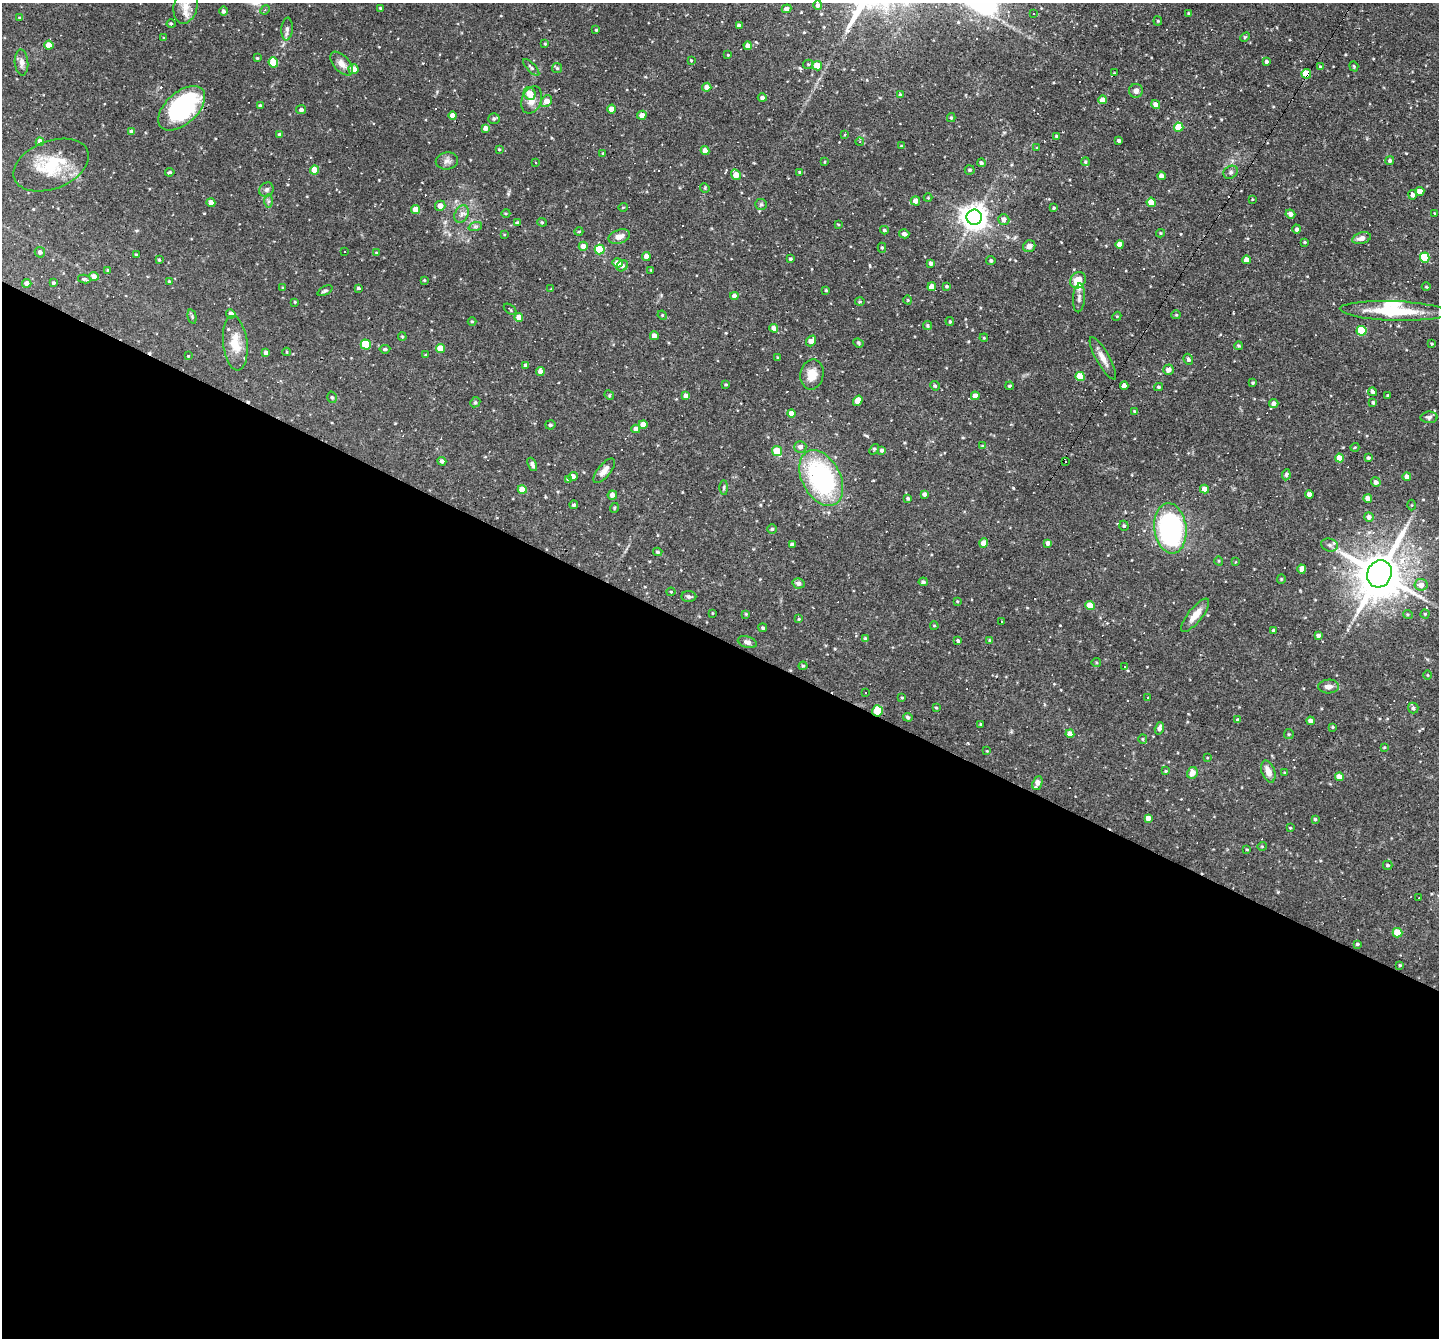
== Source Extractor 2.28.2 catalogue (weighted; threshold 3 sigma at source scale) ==
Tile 14 of 4 x 4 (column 2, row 4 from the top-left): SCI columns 1439-2875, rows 278-1613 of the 5750 x 5760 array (HDU 1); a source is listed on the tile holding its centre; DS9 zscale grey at full resolution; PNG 1441 x 1340 px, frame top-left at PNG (2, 3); each listed source drawn as its Kron ellipse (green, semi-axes under 4 px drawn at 4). Shown black and unused: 52% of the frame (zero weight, under 3 of 4 exposures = <1% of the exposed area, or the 3 px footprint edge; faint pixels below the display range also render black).
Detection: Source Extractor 2.28.2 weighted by HDU 2 'WHT'; one run over the whole footprint, this tile lists its part. Background 0.0762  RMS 0.0046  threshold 0.0208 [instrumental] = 3 sigma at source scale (4.5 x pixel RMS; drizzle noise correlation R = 1.50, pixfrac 1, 0.05/0.05 arcsec/px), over >= 5 px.
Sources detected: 352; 34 cosmic-ray / hot-pixel residue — neither listed nor drawn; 2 inside a brighter listed object's ellipse — not listed separately; the other 316 listed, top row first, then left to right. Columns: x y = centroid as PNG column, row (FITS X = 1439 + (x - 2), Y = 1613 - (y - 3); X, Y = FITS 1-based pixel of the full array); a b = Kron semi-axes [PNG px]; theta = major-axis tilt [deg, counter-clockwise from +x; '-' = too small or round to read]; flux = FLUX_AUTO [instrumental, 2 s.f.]
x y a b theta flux
818 5 5 4 - 1.2
186 6 18 12 76 5.2
380 8 3 3 - 0.6
786 9 5 4 - 2
265 10 5 4 - 0.65
223 11 4 4 - 1
1034 13 3 2 - 0.64
1188 13 4 4 - 0.43
20 18 4 3 - 0.7
1158 21 4 4 - 0.48
171 24 4 4 - 0.52
739 26 4 4 - 1.9
287 29 11 5 85 1.6
596 30 3 3 - 0.45
1245 37 5 3 - 0.48
164 38 3 3 - 0.47
545 44 3 3 - 0.41
49 45 4 4 - 5.2
748 46 4 4 - 2.9
728 55 3 3 - 0.33
257 58 3 3 - 0.4
691 60 3 3 - 0.38
21 62 13 7 -87 2
273 62 5 5 - 13
1266 62 4 4 - 0.88
342 64 14 8 -47 3.1
808 64 5 4 - 0.6
817 66 5 4 - 8
1354 66 5 4 - 0.5
531 67 11 4 -46 0.99
1320 67 4 4 - 0.63
557 68 5 5 - 0.7
353 69 5 5 - 6
1114 73 3 3 - 0.3
1306 74 5 4 - 11
707 87 4 4 - 2.6
1136 91 7 7 - 1.7
530 93 6 5 - 5.5
900 95 4 4 - 0.89
762 98 4 4 - 1.2
532 100 14 9 69 4.3
1102 100 4 4 - 3.2
546 101 6 5 - 3.8
1156 104 4 4 - 2.5
260 105 3 3 - 0.43
182 108 28 16 42 56
612 109 4 4 - 4.3
301 110 5 4 - 1.1
642 115 4 4 - 2.9
453 116 4 4 - 3.4
494 118 6 5 - 0.98
951 118 4 4 - 0.61
1179 127 5 4 - 10
486 128 4 4 - 2.7
132 132 4 4 - 2.2
845 134 3 3 - 1.1
280 135 4 4 - 1.9
1056 136 4 3 - 0.63
1119 141 3 3 - 0.95
40 142 4 4 - 4
860 142 4 3 - 0.39
901 146 4 3 - 0.38
1037 147 4 2 - 0.44
499 149 4 4 - 0.46
705 151 4 4 - 3.4
603 153 4 3 - 0.45
447 161 11 8 8 2.1
1390 161 4 4 - 0.84
825 162 4 3 - 0.36
1085 162 4 4 - 0.68
536 163 3 3 - 0.57
981 163 4 4 - 0.85
51 165 39 24 21 22
314 170 4 4 - 7.4
970 170 5 4 - 0.76
170 172 4 4 - 0.76
799 172 3 2 - 0.42
1231 172 7 6 - 1
736 175 5 4 - 5.6
1161 176 4 4 - 2.9
705 188 5 4 - 0.5
266 190 7 6 - 1.4
1420 191 4 4 - 3.4
1412 195 4 4 - 1.5
928 198 4 4 - 0.44
1252 199 3 2 - 0.35
269 201 7 4 90 0.89
915 201 5 4 - 3.1
1151 202 4 4 - 7
211 203 4 4 - 4
761 204 6 5 - 0.83
440 206 5 5 - 2.8
623 207 5 3 - 0.37
1054 208 3 3 - 0.57
416 210 4 4 - 5.6
506 213 4 3 - 0.41
1435 213 2 2 - 0.33
461 214 9 6 60 1.8
1290 214 5 4 - 2.2
974 217 7 7 - 460
1004 219 6 5 - 2.4
542 222 5 4 - 0.56
517 223 4 3 - 0.83
838 224 4 2 - 0.36
475 227 7 4 19 0.85
1297 229 4 4 - 1
884 230 4 3 - 0.76
579 231 4 3 - 0.43
1161 233 4 4 - 0.51
504 234 4 2 - 0.35
904 234 5 4 - 1.5
619 237 11 6 17 2.7
1362 238 9 5 16 2.2
1305 242 3 3 - 0.54
1120 244 4 4 - 3.5
583 246 4 4 - 2.9
1029 246 6 5 - 2.1
882 248 5 4 - 0.6
600 250 5 5 - 18
40 252 5 5 - 1.2
345 252 3 3 - 0.93
376 253 3 3 - 0.43
136 255 4 4 - 0.65
646 256 4 4 - 3.2
1425 258 5 5 - 15
790 259 3 3 - 0.75
159 260 3 3 - 0.53
991 260 5 4 - 0.8
1246 260 4 4 - 3.3
618 263 5 4 - 4.6
931 263 4 4 - 1.6
622 266 6 5 - 0.97
108 270 3 3 - 0.41
651 270 3 3 - 0.35
94 276 5 4 - 1.9
84 279 6 3 -11 0.88
424 280 3 3 - 0.41
1078 280 8 7 - 6.3
169 281 3 3 - 0.33
27 283 4 4 - 2.5
53 283 3 3 - 0.66
947 286 4 4 - 0.56
932 287 4 4 - 4.1
1426 287 4 3 - 0.38
283 288 4 3 - 0.42
358 288 4 4 - 0.57
551 289 3 3 - 0.33
826 290 3 3 - 0.47
325 291 8 4 26 0.97
734 296 4 4 - 2.5
1079 298 14 6 86 1.7
908 300 4 3 - 0.34
295 302 4 3 - 0.4
860 302 5 3 - 0.48
510 309 7 3 -38 0.43
1394 311 54 9 -2 21
231 314 4 4 - 2.5
662 315 5 4 - 0.44
1176 315 5 4 - 0.47
1117 316 5 3 - 0.39
192 317 7 4 -77 0.68
519 317 4 4 - 4.2
950 321 4 3 - 0.51
472 322 4 3 - 0.43
927 325 5 4 - 0.77
774 328 4 4 - 3
1361 331 5 5 - 17
654 336 4 4 - 3.3
402 337 4 3 - 0.48
984 338 4 3 - 0.39
811 341 6 4 51 3.5
235 343 27 12 -84 8.8
858 343 5 4 - 0.54
366 344 5 5 - 17
1432 344 3 3 - 0.39
1238 346 4 4 - 0.6
440 348 4 4 - 9.1
385 349 5 3 - 0.76
286 352 4 3 - 0.36
266 353 4 4 - 1.4
426 355 4 4 - 0.52
188 356 3 3 - 0.31
778 357 4 4 - 0.39
1103 358 24 6 -61 3.9
1188 359 6 4 -65 0.97
526 366 4 4 - 2
1168 370 5 5 - 3
540 372 4 4 - 3
812 374 15 11 78 6.1
1080 376 4 4 - 11
1253 383 4 3 - 0.54
726 384 3 3 - 0.47
935 386 5 4 - 0.82
1010 386 4 3 - 0.52
1124 386 4 4 - 2.8
1159 387 4 3 - 0.73
1373 392 4 4 - 1.2
609 395 5 4 - 0.49
1388 395 3 3 - 0.42
686 396 4 4 - 2.7
975 396 4 4 - 3.6
332 397 6 4 -72 0.85
858 401 5 4 - 4.4
475 402 5 4 - 0.69
1373 402 4 3 - 0.76
1274 403 5 4 - 1.7
1134 411 3 3 - 0.48
791 414 4 4 - 3.3
1429 417 8 5 2 1.4
643 424 4 4 - 3.7
550 425 5 4 - 0.84
636 429 4 4 - 2.4
982 446 4 2 - 0.36
800 447 6 6 - 2
1355 447 4 3 - 0.41
874 449 5 4 - 0.78
882 450 4 4 - 0.96
777 451 5 4 - 12
1339 458 4 4 - 5.3
1368 458 4 4 - 0.84
442 461 4 4 - 1.4
1065 462 2 2 - 0.42
532 464 7 4 -66 1.1
604 471 15 6 51 2.8
1286 475 5 4 - 1
573 476 4 4 - 3.1
1407 477 4 4 - 2.8
821 478 30 19 -62 67
568 479 4 4 - 0.9
1376 482 5 4 - 1.9
724 487 7 4 90 0.62
522 489 4 4 - 6
1204 489 4 4 - 2.7
924 494 4 4 - 1.5
612 495 5 4 - 2
1309 495 4 4 - 2.6
908 498 3 3 - 0.76
1368 498 4 4 - 3.8
574 505 4 4 - 0.74
1412 505 5 3 - 0.42
614 508 5 3 - 0.4
1369 517 5 4 - 1.8
1124 526 5 4 - 0.77
1170 528 25 16 -83 83
772 529 5 4 - 0.64
984 543 4 4 - 3.6
1048 543 4 4 - 1.9
792 545 4 4 - 1.9
1330 545 8 6 -16 1.5
658 552 5 4 - 0.8
1219 561 5 3 - 0.34
1235 562 3 2 - 0.26
1302 569 4 4 - 3.2
1379 574 14 12 64 2100
1281 579 5 4 - 0.48
923 582 4 4 - 0.9
799 583 6 5 - 1.8
1421 585 6 6 - 4.2
671 592 4 4 - 0.44
689 597 7 5 -2 0.97
957 601 3 3 - 0.4
1090 605 4 4 - 7.2
713 613 4 2 - 0.33
746 614 4 3 - 0.41
1408 614 5 4 - 0.53
1425 614 4 4 - 0.53
1195 615 20 7 51 5
799 619 4 4 - 0.45
1001 621 3 3 - 1.2
934 626 4 4 - 0.47
763 628 4 4 - 0.71
1274 630 3 3 - 0.81
1318 636 4 4 - 1.5
865 638 4 3 - 0.41
989 640 4 3 - 0.38
958 641 4 4 - 0.93
747 642 10 5 -16 1.8
1096 662 5 4 - 0.52
803 666 4 4 - 0.62
1125 666 3 3 - 0.98
1428 675 5 3 - 0.35
1329 686 10 7 2 2.6
866 693 3 2 - 0.43
1148 697 2 2 - 0.42
902 698 4 2 - 0.37
936 708 4 2 - 0.38
1413 708 5 5 - 0.82
877 711 5 5 - 8.4
908 717 4 4 - 0.96
1238 720 4 3 - 0.97
1310 721 4 4 - 2
981 724 3 2 - 0.39
1332 727 4 3 - 0.48
1159 728 6 4 73 1.9
1070 734 4 4 - 3.6
1289 734 5 5 - 0.62
1143 739 5 4 - 0.51
1384 747 4 3 - 0.4
987 751 3 2 - 0.27
1207 758 4 3 - 0.34
1166 771 3 3 - 0.4
1268 772 11 6 -69 3.8
1192 773 6 5 - 3.8
1285 773 4 4 - 0.55
1339 777 4 4 - 5.2
1037 783 7 4 67 3.3
1148 818 4 4 - 2.8
1315 819 4 3 - 0.58
1290 828 3 2 - 0.38
1262 846 5 4 - 0.48
1247 849 3 3 - 0.41
1388 865 5 4 - 0.74
1419 898 3 3 - 1.9
1397 933 5 4 - 10
1357 944 4 3 - 0.62
1400 965 3 3 - 0.48
Overlapping masked pixels (flux is a lower limit): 2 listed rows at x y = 1306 74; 877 711
Isophote crosses this tile's border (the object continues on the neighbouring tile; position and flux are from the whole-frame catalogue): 1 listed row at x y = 186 6